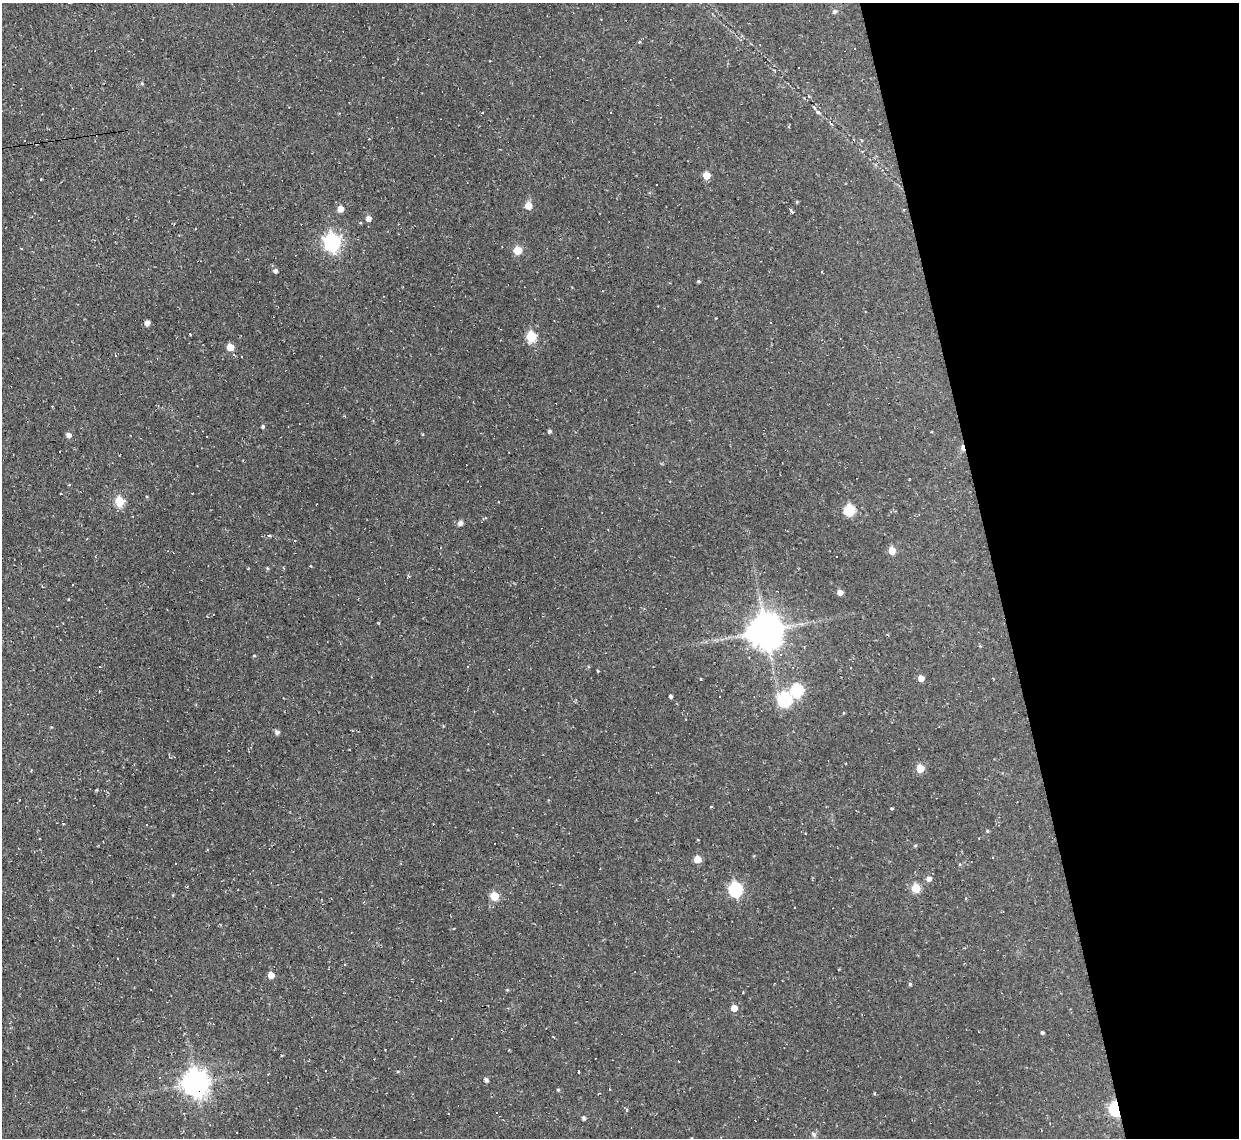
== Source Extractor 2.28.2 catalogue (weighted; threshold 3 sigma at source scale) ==
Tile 12 of 4 x 4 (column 4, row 3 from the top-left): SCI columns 3712-4948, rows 1268-2403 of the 4948 x 4925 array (HDU 1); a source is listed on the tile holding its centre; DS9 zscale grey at full resolution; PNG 1241 x 1140 px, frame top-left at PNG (2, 3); no overlay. Shown black and unused: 20% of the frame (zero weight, under 2 of 3 exposures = <1% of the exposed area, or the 3 px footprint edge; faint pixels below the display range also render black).
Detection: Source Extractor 2.28.2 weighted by HDU 2 'WHT'; one run over the whole footprint, this tile lists its part. Background 0.146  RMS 0.0073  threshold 0.0329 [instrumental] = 3 sigma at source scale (4.5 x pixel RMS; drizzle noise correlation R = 1.50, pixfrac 1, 0.05/0.05 arcsec/px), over >= 5 px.
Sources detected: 102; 32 cosmic-ray / hot-pixel residue — not listed; the other 70 listed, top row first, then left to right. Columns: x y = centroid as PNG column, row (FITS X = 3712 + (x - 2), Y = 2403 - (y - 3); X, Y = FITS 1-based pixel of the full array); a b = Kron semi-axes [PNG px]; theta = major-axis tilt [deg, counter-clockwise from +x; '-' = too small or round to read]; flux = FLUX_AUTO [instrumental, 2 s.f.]
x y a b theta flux
834 11 5 5 - 1.8
639 42 4 4 - 0.87
142 83 4 4 - 0.76
818 112 7 4 -44 1.5
25 140 2 2 - 0.66
706 175 5 5 - 14
41 179 3 3 - 0.91
657 184 2 2 - 0.54
528 205 5 5 - 12
340 209 5 5 - 7.3
791 210 6 3 -72 1.1
368 218 5 5 - 3.7
332 242 8 6 -84 230
517 250 5 5 - 17
578 257 3 3 - 1.8
275 271 5 5 - 2.4
698 281 5 4 - 0.99
147 323 5 4 - 4.3
531 337 6 5 - 43
230 347 5 5 - 13
116 356 3 3 - 0.7
263 427 4 4 - 1.2
549 431 5 4 - 1.5
68 435 5 5 - 3.6
962 447 8 4 -86 2.6
146 497 4 3 - 0.9
119 501 5 5 - 36
850 510 6 6 - 54
460 523 5 5 - 3.3
892 550 5 5 - 15
836 556 3 3 - 2.4
267 568 4 4 - 0.9
840 592 4 4 - 4.9
765 630 11 11 - 1400
254 655 4 3 - 0.69
781 655 4 4 - 1.7
467 666 3 3 - 9.5
921 678 5 4 - 6.9
701 679 3 2 - 0.66
797 690 6 6 - 73
670 696 4 3 - 1.8
784 699 7 6 - 100
277 732 5 5 - 2.3
920 768 5 5 - 18
1017 802 3 2 - 0.42
711 807 4 3 - 0.5
891 809 3 3 - 1.4
147 824 3 3 - 2.3
987 831 4 4 - 0.82
915 845 5 3 - 0.84
697 859 5 5 - 14
176 863 3 3 - 2.4
960 864 4 4 - 0.77
929 879 6 6 - 3.2
916 888 5 5 - 28
735 889 6 6 - 120
494 896 5 5 - 23
271 975 5 5 - 7.9
910 984 4 4 - 1.1
151 990 3 3 - 2.1
734 1008 5 5 - 7.3
1042 1032 4 3 - 1.4
578 1071 3 3 - 1.9
486 1080 6 5 - 1.7
195 1083 9 8 - 790
610 1089 3 2 - 0.51
558 1090 4 4 - 0.86
1115 1109 6 5 - 110
584 1118 4 4 - 1.9
814 1134 8 5 -43 1.7
Overlapping masked pixels (flux is a lower limit): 3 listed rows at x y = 962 447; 195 1083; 1115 1109